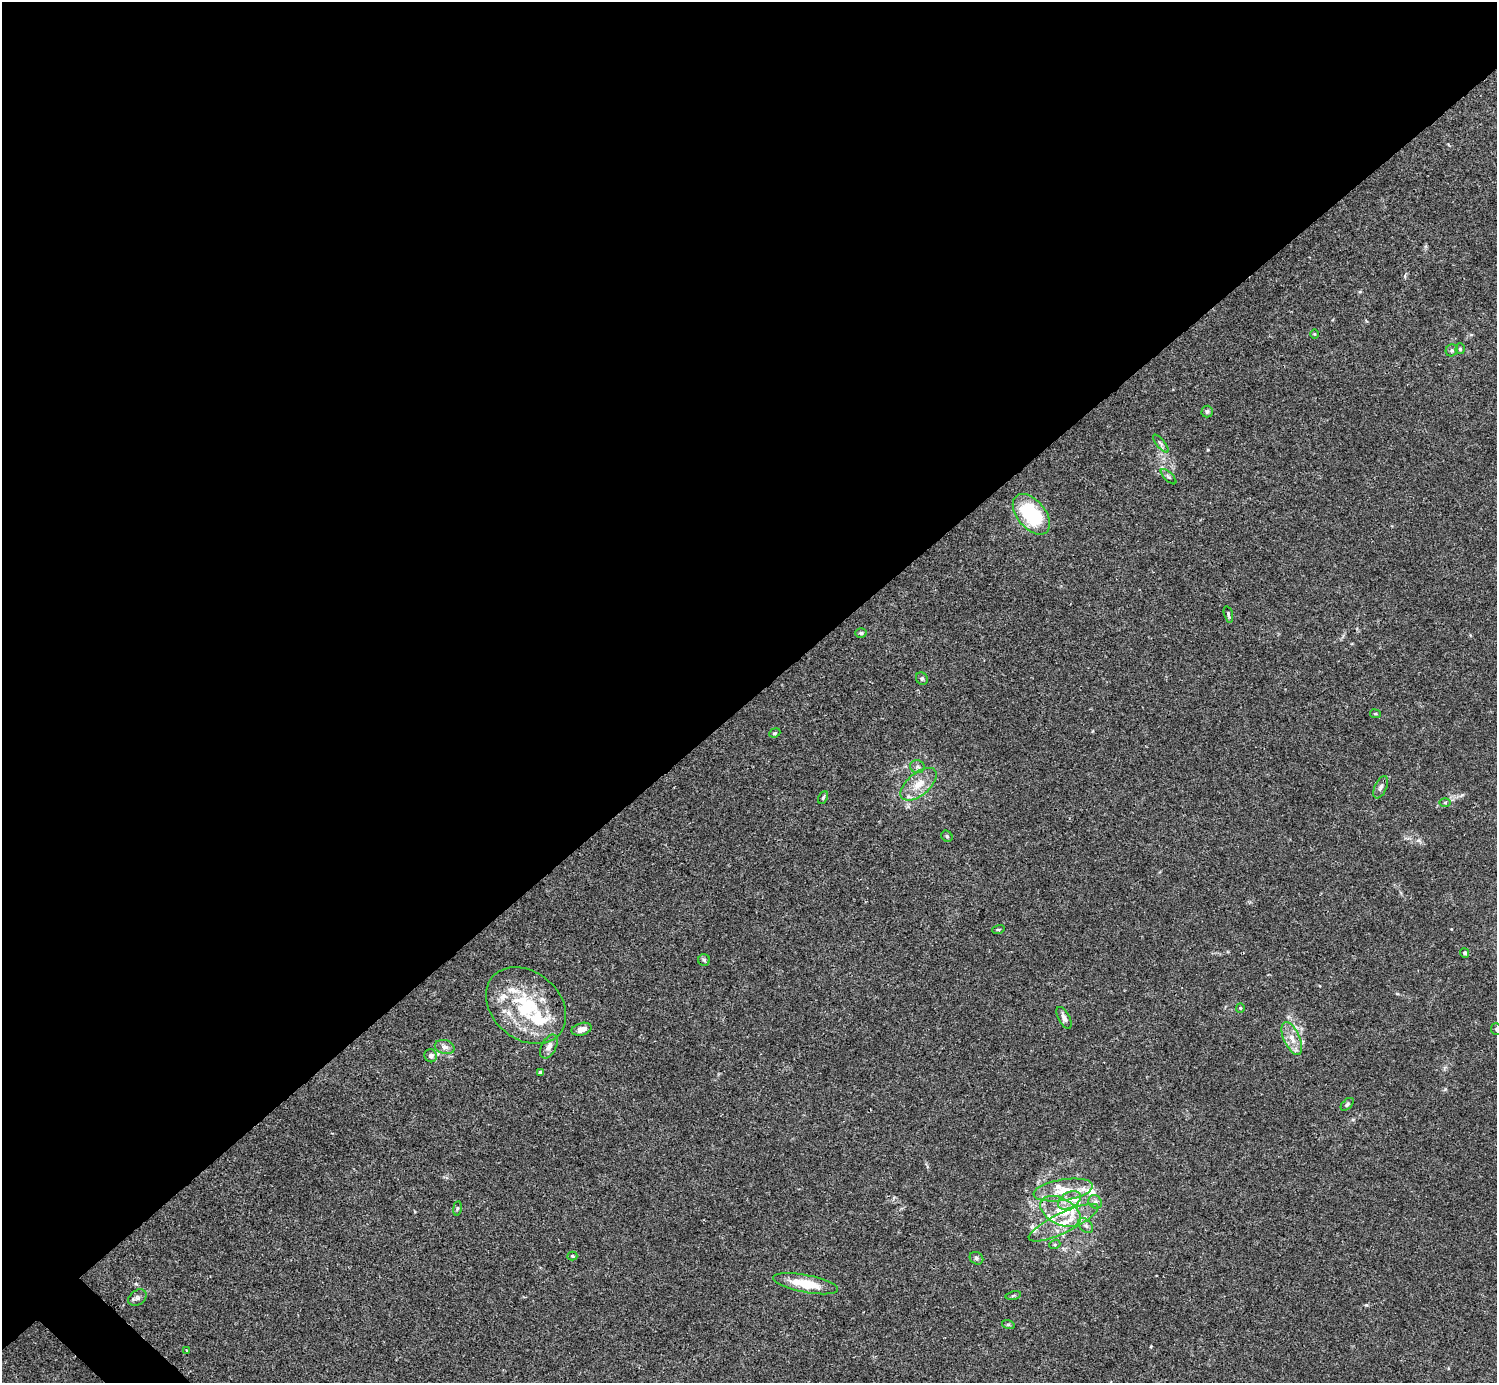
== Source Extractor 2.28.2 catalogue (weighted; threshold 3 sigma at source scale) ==
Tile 2 of 4 x 4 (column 2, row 1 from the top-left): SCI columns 1496-2990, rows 4302-5682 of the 5982 x 5981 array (HDU 1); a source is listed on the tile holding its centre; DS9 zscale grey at full resolution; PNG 1499 x 1385 px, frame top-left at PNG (2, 2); each listed source drawn as its Kron ellipse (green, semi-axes under 4 px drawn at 4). Shown black and unused: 51% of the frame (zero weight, under 3 of 4 exposures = <1% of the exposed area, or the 3 px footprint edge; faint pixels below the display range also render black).
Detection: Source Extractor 2.28.2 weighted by HDU 2 'WHT'; one run over the whole footprint, this tile lists its part. Background 0.0165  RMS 0.0022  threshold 0.00972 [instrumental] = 3 sigma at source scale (4.5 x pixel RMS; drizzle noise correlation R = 1.50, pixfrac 1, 0.05/0.05 arcsec/px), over >= 5 px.
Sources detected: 58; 11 inside a brighter listed object's ellipse — not listed separately; the other 47 listed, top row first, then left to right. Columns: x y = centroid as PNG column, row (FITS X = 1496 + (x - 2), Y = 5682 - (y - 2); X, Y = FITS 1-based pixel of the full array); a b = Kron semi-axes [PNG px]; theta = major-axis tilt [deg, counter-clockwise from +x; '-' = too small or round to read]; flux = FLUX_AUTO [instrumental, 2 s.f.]
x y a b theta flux
1315 334 5 3 - 0.17
1460 349 5 4 - 0.32
1452 350 6 5 - 0.42
1207 412 6 5 - 0.42
1161 444 11 4 -50 0.46
1168 477 10 4 -45 0.43
1031 514 24 14 -50 16
1228 614 8 4 -76 0.34
861 633 5 4 - 0.32
922 679 6 5 - 0.38
1375 714 5 3 - 0.24
775 733 6 4 22 0.3
917 767 7 6 - 0.6
919 784 21 11 40 3.5
1381 787 12 6 66 0.8
823 797 7 3 65 0.28
1445 803 6 4 0 0.29
947 836 6 5 - 0.29
998 930 6 3 18 0.23
1465 953 5 4 - 0.42
704 960 6 6 - 0.38
526 1005 44 33 -41 17
1240 1008 4 4 - 0.21
1064 1018 12 6 -62 0.87
582 1029 10 6 15 1.4
1496 1029 6 5 - 0.31
1292 1038 18 8 -66 2.1
549 1046 13 7 63 1.2
445 1047 10 7 -14 0.97
431 1056 6 6 - 0.57
540 1072 4 3 - 0.58
1347 1104 8 4 45 0.42
1063 1190 30 10 9 4.5
1069 1200 12 7 31 1.8
1095 1202 7 6 - 0.59
457 1208 7 3 82 0.27
1060 1211 22 13 -29 4.7
1063 1223 38 10 26 5.4
1086 1226 9 5 -47 0.66
1055 1244 5 3 - 0.25
572 1256 5 4 - 0.27
976 1258 7 6 - 0.46
806 1284 33 8 -11 5.9
1013 1295 8 4 10 0.32
137 1298 10 7 35 0.71
1008 1324 6 4 -18 0.28
187 1350 4 3 - 0.23
Isophote crosses this tile's border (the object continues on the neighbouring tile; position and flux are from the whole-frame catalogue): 1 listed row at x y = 1496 1029
Unlisted compact peaks at least as high as the median listed source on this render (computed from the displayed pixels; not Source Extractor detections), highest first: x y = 1366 1305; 136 1284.